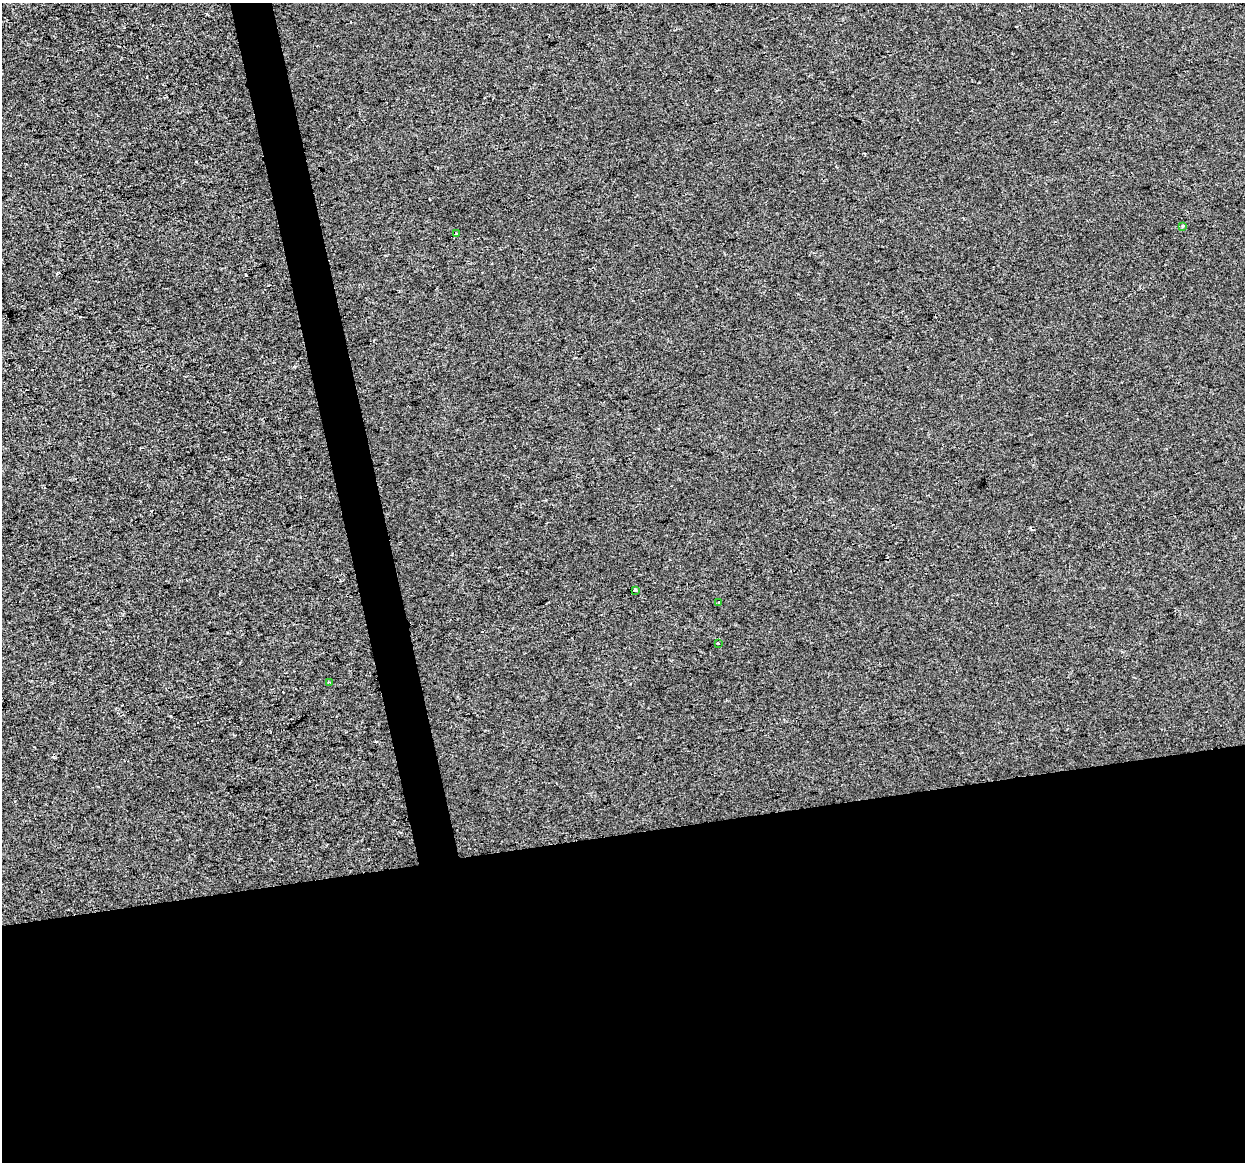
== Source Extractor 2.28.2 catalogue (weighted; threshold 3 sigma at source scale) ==
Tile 15 of 4 x 4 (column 3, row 4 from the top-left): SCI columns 2487-3729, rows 81-1240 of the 4972 x 4754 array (HDU 1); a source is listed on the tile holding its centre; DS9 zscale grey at full resolution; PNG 1247 x 1164 px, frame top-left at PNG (2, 3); each listed source drawn as its Kron ellipse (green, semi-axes under 4 px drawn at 4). Shown black and unused: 31% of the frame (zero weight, under 2 of 3 exposures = <1% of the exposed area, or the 3 px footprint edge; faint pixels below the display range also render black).
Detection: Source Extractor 2.28.2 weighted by HDU 2 'WHT'; one run over the whole footprint, this tile lists its part. Background 1.36e-04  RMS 0.0057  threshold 0.0254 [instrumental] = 3 sigma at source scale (4.5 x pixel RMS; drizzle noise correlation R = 1.50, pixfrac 1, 0.0396/0.0396 arcsec/px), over >= 5 px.
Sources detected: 6; all 6 listed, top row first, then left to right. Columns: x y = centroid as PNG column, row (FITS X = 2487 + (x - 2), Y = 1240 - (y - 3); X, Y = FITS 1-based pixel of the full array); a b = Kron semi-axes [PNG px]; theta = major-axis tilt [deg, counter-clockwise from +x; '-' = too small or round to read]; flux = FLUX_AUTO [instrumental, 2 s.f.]
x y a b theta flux
1183 226 4 3 - 0.92
456 234 3 3 - 0.72
635 590 3 3 - 9.7
719 603 3 3 - 1.1
718 643 3 2 - 0.45
330 683 4 2 - 0.47